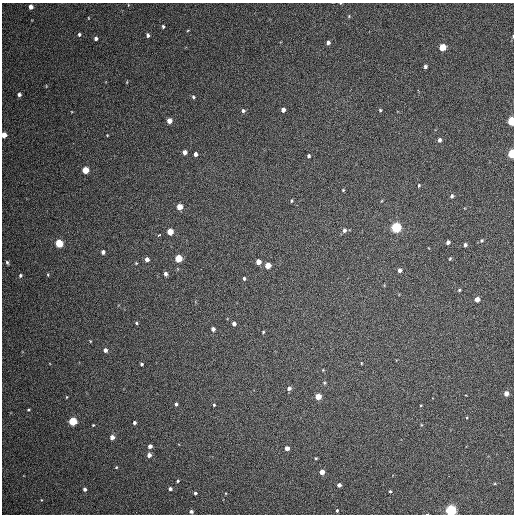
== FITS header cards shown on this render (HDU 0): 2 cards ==
NAXIS1  =                  512 / Axis length
NAXIS2  =                  512 / Axis length

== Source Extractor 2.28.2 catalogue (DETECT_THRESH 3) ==
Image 512 x 512 px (HDU 0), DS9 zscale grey, 1 PNG px = 1 image px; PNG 516 x 516 px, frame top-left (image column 1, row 512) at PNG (2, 3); no overlay
Background 107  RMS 10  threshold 30.4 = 3 sigma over >= 5 px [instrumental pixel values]
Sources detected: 92; all 92 listed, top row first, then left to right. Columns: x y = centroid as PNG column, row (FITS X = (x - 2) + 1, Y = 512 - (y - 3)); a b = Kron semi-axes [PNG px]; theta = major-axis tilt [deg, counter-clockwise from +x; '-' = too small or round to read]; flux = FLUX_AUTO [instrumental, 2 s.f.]
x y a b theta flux
31 7 4 4 - 3800
349 16 5 4 - 680
88 18 4 3 - 380
163 27 5 4 - 990
188 30 5 3 - 530
79 34 4 3 - 1100
148 35 4 3 - 1600
513 37 5 2 - 710
96 38 4 3 - 1800
328 43 4 4 - 2200
442 47 5 4 - 19000
425 66 4 3 - 1500
127 82 4 3 - 510
19 95 4 4 - 1800
193 97 4 4 - 1100
283 110 4 4 - 3500
380 110 4 4 - 740
243 111 5 5 - 1400
169 121 4 4 - 6000
512 121 5 4 - 47000
4 135 4 4 - 7200
107 135 3 2 - 440
439 140 5 4 - 1800
185 152 4 4 - 3400
195 154 4 3 - 2300
512 154 5 4 - 50000
309 156 3 3 - 1300
85 170 5 4 - 17000
419 185 4 3 - 750
343 190 3 3 - 620
452 196 5 4 - 1400
291 201 5 4 - 840
179 207 5 4 - 9600
396 227 5 5 - 97000
344 230 5 5 - 1900
170 232 5 4 - 10000
159 235 3 3 - 5100
481 241 5 5 - 1000
448 242 4 4 - 2300
59 243 5 5 - 30000
465 245 4 3 - 1700
103 252 4 4 - 2200
178 258 5 4 - 23000
147 259 5 4 - 2900
450 259 4 3 - 710
7 262 4 3 - 1000
258 262 4 4 - 6200
268 265 4 4 - 11000
400 270 4 4 - 2300
165 274 4 3 - 2200
20 275 5 4 - 1200
48 275 5 3 - 580
244 278 4 3 - 1100
459 290 5 4 - 790
477 299 4 4 - 6300
136 323 4 3 - 810
234 324 4 4 - 2700
213 329 4 4 - 3200
263 332 3 3 - 660
90 341 4 2 - 510
105 350 4 4 - 2800
361 363 3 2 - 480
142 364 3 3 - 1000
323 370 3 3 - 550
324 383 5 4 - 850
289 388 5 5 - 2300
506 393 4 4 - 5600
67 397 4 2 - 500
318 397 4 4 - 11000
176 404 4 3 - 1300
214 405 3 3 - 680
421 405 3 2 - 520
28 410 3 2 - 690
73 421 4 4 - 39000
134 422 3 3 - 1500
93 425 3 3 - 580
112 437 4 4 - 5000
150 446 4 4 - 3100
287 448 4 4 - 4500
149 455 4 4 - 3200
316 458 3 2 - 640
116 467 3 3 - 620
322 472 4 4 - 6500
178 481 3 3 - 800
339 485 4 4 - 3000
85 489 4 3 - 1700
170 489 4 4 - 1800
390 491 3 3 - 800
195 493 3 3 - 1100
337 510 4 3 - 980
451 510 5 4 - 120000
191 511 4 4 - 1700
At the frame edge (FLAGS 8, measured only in part): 5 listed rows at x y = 513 37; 512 121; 4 135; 512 154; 451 510